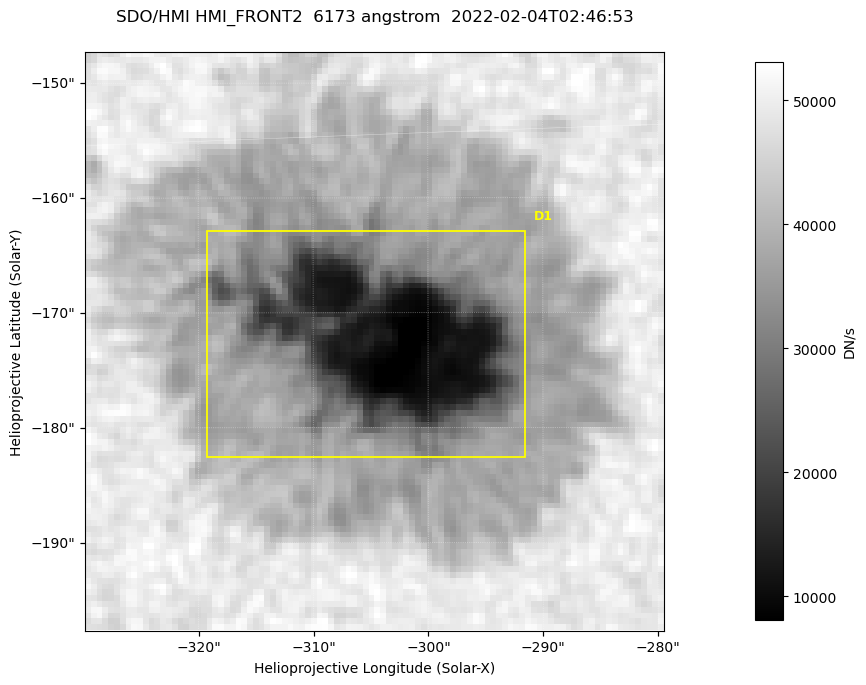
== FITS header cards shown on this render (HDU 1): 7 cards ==
TELESCOP= 'SDO/HMI '           / Telescope
INSTRUME= 'HMI_FRONT2'         / For HMI: HMI_SIDE1, HMI_FRONT2, or HMI_COMBINED
WAVELNTH=                6173. / [angstrom] Wavelength
DATE-OBS= '2022-02-04T02:46:53.400' / [ISO] Observation date {DATE__OBS}
CTYPE1  = 'HPLN-TAN'           / CTYPE1: HPLN
CTYPE2  = 'HPLT-TAN'           / CTYPE2: HPLT
BUNIT   = 'DN/s    '           / Physical Units

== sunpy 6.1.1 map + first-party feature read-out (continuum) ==
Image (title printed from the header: SDO/HMI HMI_FRONT2  6173 angstrom  2022-02-04T02:46:53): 100 x 100 px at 0.504 arcsec/px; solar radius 973 arcsec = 1931 px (partial field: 0.1% of the solar disc is inside the frame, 100% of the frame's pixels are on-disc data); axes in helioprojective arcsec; data unit DN/s (BUNIT, on the colour bar)
Orientation: roll -0.0702 deg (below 1 deg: not rotated)
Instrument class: CONTINUUM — white-light / continuum photospheric image (CONTENT/OBS_TYPE)
Dark features (sunspots / pores): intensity divided by the frame's on-disc median (partial field: no limb-darkening profile); reference = the frame's on-disc median (the 8%-of-disc-diameter window exceeds this field); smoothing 3 px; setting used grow <= 0.75, no closing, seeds <= 0.75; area >= 9 px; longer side >= 3 px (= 1.5 arcsec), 3 px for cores <= 0.7; partial field; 1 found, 1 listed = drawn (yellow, D1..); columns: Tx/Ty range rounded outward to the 2 arcsec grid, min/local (2 s.f., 1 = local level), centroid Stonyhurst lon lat
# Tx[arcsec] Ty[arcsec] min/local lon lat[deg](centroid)
D1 -320..-290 -184..-162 0.16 -19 -16